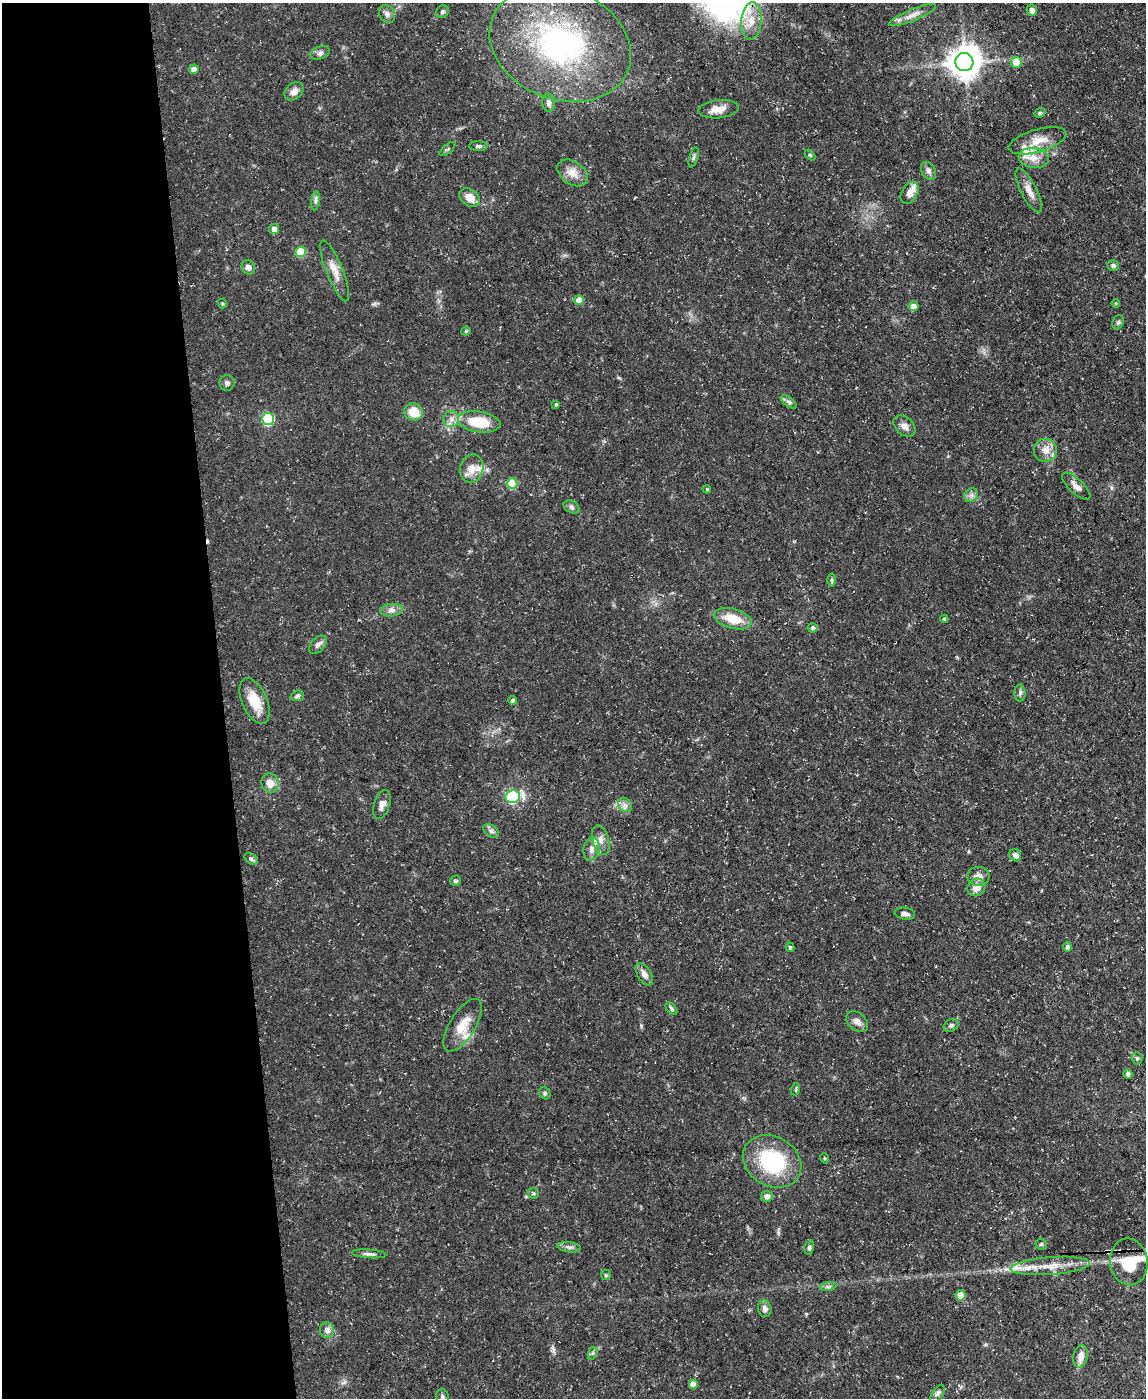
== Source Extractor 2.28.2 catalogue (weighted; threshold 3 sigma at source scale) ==
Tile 5 of 4 x 3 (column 1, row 2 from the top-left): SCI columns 1-1144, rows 1524-2919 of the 4575 x 4549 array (HDU 1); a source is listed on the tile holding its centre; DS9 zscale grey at full resolution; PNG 1148 x 1400 px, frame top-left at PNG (2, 3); each listed source drawn as its Kron ellipse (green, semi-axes under 4 px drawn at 4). Shown black and unused: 19% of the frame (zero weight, under 3 of 5 exposures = <1% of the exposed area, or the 3 px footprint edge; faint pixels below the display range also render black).
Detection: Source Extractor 2.28.2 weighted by HDU 2 'WHT'; one run over the whole footprint, this tile lists its part. Background 0.0654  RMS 0.0044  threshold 0.0196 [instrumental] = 3 sigma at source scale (4.5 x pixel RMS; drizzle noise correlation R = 1.50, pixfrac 1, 0.05/0.05 arcsec/px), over >= 5 px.
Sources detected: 114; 1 inside a brighter object's white glare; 1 cosmic-ray / hot-pixel residue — neither listed nor drawn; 6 inside a brighter listed object's ellipse — not listed separately; the other 106 listed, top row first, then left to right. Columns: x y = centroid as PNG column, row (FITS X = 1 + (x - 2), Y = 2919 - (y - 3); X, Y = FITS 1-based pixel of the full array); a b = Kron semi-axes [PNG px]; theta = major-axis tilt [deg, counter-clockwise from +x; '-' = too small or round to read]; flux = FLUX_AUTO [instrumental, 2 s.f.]
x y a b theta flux
1032 10 5 5 - 2.4
442 12 7 6 - 1
387 14 9 7 -58 1.7
912 15 25 6 22 3.7
751 21 19 10 86 6.2
560 44 73 55 -22 110
320 53 10 6 23 1.4
964 62 9 9 - 710
1016 62 5 5 - 8
194 69 5 5 - 2.9
294 91 11 7 44 2.7
549 103 9 6 -83 1.7
718 109 20 9 6 4.6
1040 113 6 4 21 0.61
1037 141 30 11 16 7.7
478 146 9 5 0 1
448 149 9 3 40 0.55
810 155 6 4 -44 0.57
694 157 10 3 75 0.93
1034 158 15 10 -6 5.1
928 171 9 7 -59 1.7
572 173 17 11 -35 4.7
1029 190 24 8 -63 3.9
910 193 12 8 59 3.3
470 197 11 8 -35 4.4
315 201 9 4 82 1.1
274 229 5 5 - 2.5
301 252 5 5 - 17
1113 265 6 5 - 1.2
248 267 7 6 - 1.7
335 271 33 8 -68 5.2
579 300 5 5 - 5.6
222 303 5 4 - 0.63
1116 303 4 4 - 0.5
913 306 5 5 - 3.8
1118 322 7 5 68 0.91
466 331 5 4 - 0.61
227 383 7 7 - 1.6
789 402 9 4 -35 1.2
556 404 3 3 - 0.52
413 412 9 8 - 7.9
268 419 6 6 - 31
451 419 8 8 - 2.3
479 422 21 10 -8 14
904 426 13 8 -42 2.8
1045 450 11 11 - 4
472 469 14 11 75 4.8
512 483 5 5 - 13
1076 486 18 7 -43 3
707 489 4 3 - 0.45
971 495 7 6 - 1.6
572 507 8 5 -28 1.1
832 580 6 4 -90 0.68
391 610 11 6 5 2
733 619 19 10 -15 9.2
944 619 4 4 - 0.59
812 628 5 5 - 0.95
318 645 11 6 49 1.7
1020 693 8 5 89 1.1
297 696 7 5 18 1.1
513 700 4 4 - 1.5
255 701 24 12 -66 9.9
270 783 9 8 - 4.7
513 797 7 6 - 50
382 805 15 7 72 2.8
625 805 8 6 -45 1.6
491 831 9 5 -36 1.2
601 840 15 8 -74 3.3
591 849 11 8 79 2.9
1015 855 6 5 - 2
251 859 7 5 -36 0.99
978 876 11 9 -6 3.5
455 881 5 5 - 0.85
976 887 9 8 - 4.1
905 914 10 6 -8 1.7
790 947 5 3 - 0.74
1067 947 4 4 - 1.3
644 974 12 7 -58 2.5
671 1009 7 4 -49 0.92
857 1022 12 8 -38 2.5
463 1025 30 13 58 8.4
951 1025 8 6 26 0.99
1137 1058 6 5 - 0.79
1128 1074 4 4 - 1.9
796 1089 6 4 72 0.59
545 1093 6 5 - 0.8
824 1158 5 3 - 0.44
772 1161 31 24 -31 34
534 1193 5 5 - 0.66
767 1196 6 5 - 2.2
1041 1244 5 5 - 0.77
569 1247 12 5 -7 1.4
809 1247 7 4 76 1
369 1254 17 4 -5 1.5
1129 1262 23 19 -82 12
1050 1266 40 8 4 8.3
606 1275 5 5 - 0.62
828 1286 8 4 8 1
961 1295 5 5 - 7.1
765 1309 8 6 -76 1.8
327 1330 8 7 - 2.6
593 1353 7 4 70 0.72
1081 1356 11 7 79 3.4
693 1384 5 5 - 4.3
937 1394 10 5 53 1.1
442 1397 7 6 - 1